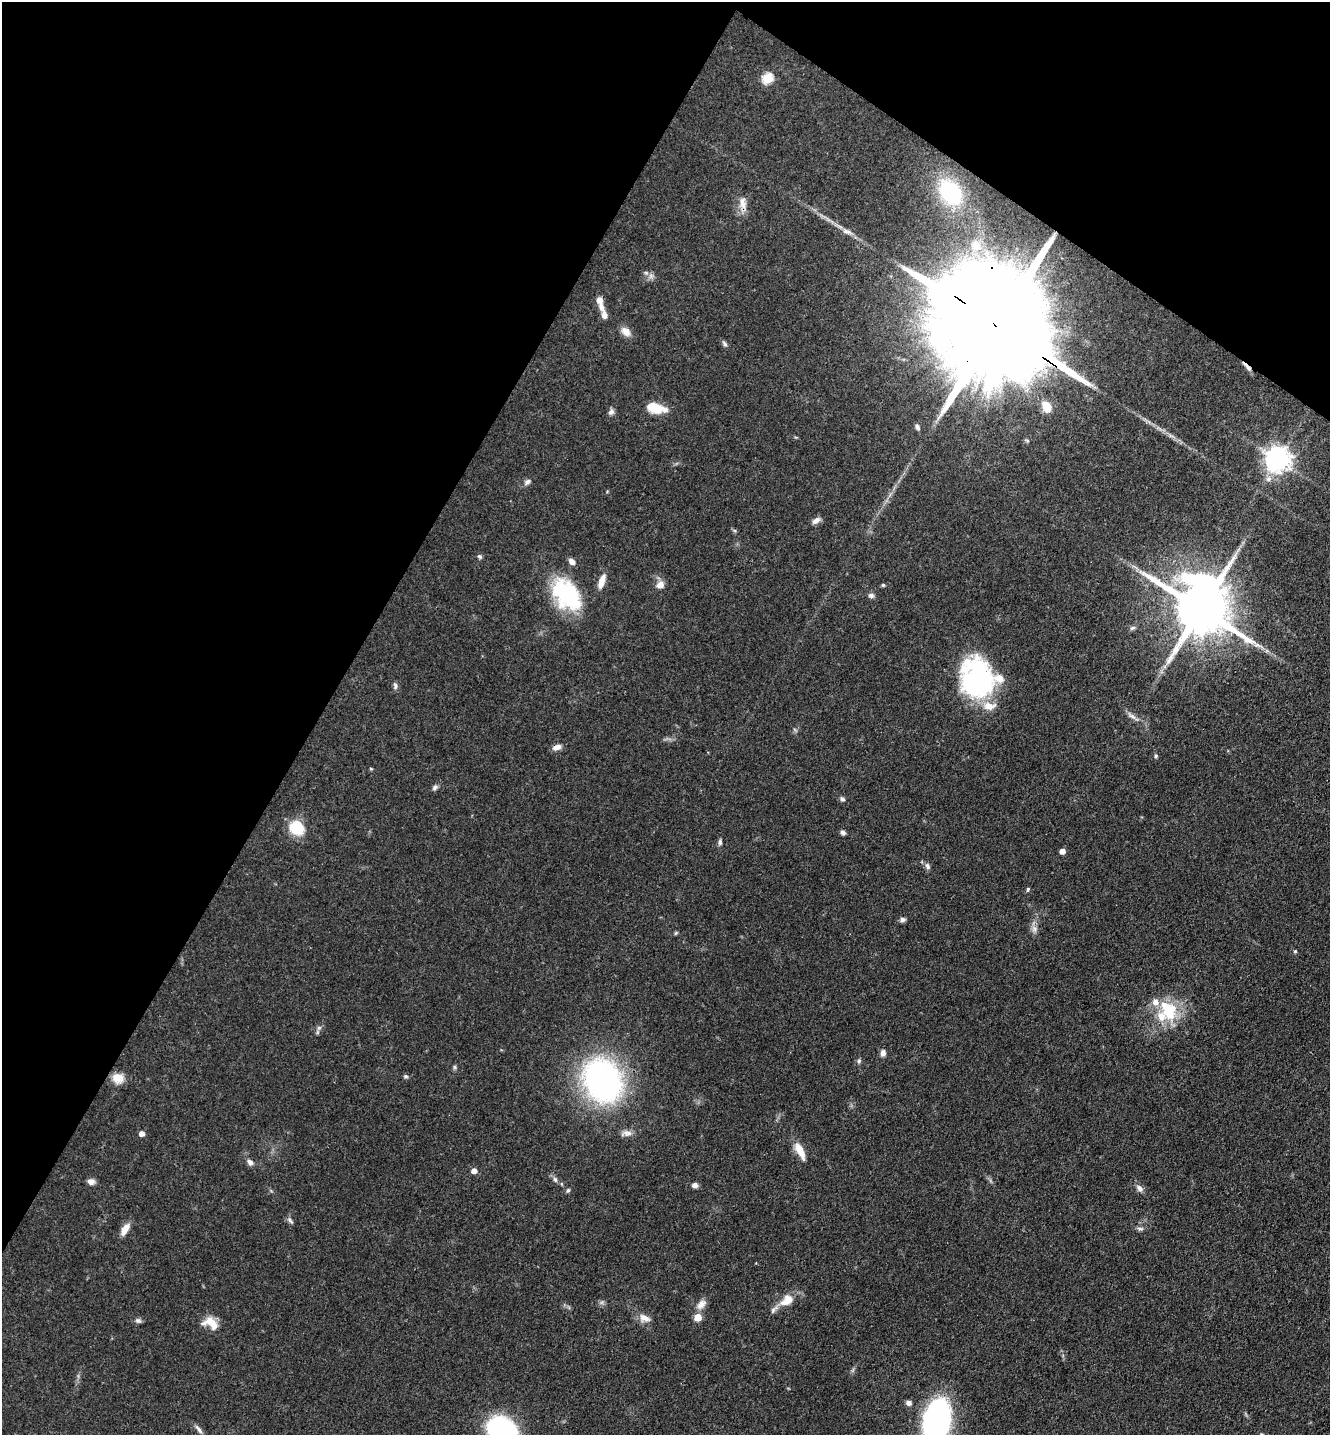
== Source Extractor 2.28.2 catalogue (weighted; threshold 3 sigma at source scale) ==
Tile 2 of 4 x 4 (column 2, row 1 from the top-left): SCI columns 1565-2892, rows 4391-5823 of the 5922 x 5914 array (HDU 1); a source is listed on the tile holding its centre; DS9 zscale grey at full resolution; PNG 1332 x 1437 px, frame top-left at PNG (2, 2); no overlay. Shown black and unused: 31% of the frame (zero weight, under 3 of 4 exposures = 9% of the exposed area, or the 3 px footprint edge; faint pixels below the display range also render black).
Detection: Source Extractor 2.28.2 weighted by HDU 2 'WHT'; one run over the whole footprint, this tile lists its part. Background 0.0683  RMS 0.0039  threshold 0.0176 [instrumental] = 3 sigma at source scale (4.5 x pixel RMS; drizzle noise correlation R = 1.50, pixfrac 1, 0.05/0.05 arcsec/px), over >= 5 px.
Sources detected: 88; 6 inside a brighter listed object's ellipse — not listed separately; the other 82 listed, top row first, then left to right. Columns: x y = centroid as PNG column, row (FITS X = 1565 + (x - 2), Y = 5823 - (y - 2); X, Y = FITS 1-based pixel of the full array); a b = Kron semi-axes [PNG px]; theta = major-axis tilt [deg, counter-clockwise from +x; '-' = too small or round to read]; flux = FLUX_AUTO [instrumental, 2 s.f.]
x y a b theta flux
768 78 6 5 - 27
950 192 28 19 -50 25
743 204 22 9 -84 3.9
847 231 17 8 -22 2.8
975 246 16 14 -65 6.4
651 276 7 7 - 1.4
599 300 8 6 -74 2.8
604 315 10 6 -80 2.2
1001 328 68 24 -35 24000
626 332 14 10 -41 3.1
725 344 8 5 -57 1
1247 367 15 4 -44 1.6
1046 406 14 10 -65 5.6
655 408 20 10 -14 9.7
611 412 9 7 67 1.4
917 427 7 5 -63 1.1
1277 459 8 8 - 410
1269 479 8 8 - 2
527 482 10 7 34 1.5
816 521 11 6 34 2
480 557 7 6 - 0.78
572 562 8 6 -43 2.3
602 581 19 8 70 3.9
660 585 10 8 36 3
883 585 5 4 - 0.55
566 594 42 27 -52 36
871 595 8 6 -11 1.2
1201 609 19 16 -52 2900
1132 628 8 5 17 0.95
1267 651 7 4 -18 0.88
977 678 42 33 -80 64
395 686 10 6 -78 1.1
1132 716 19 6 -33 2.3
557 747 11 6 16 2.3
1156 756 5 5 - 0.65
371 769 5 3 - 0.36
435 787 8 6 41 1.1
842 799 7 6 - 0.88
296 827 17 14 -35 13
843 833 6 5 - 1.1
720 842 7 5 -87 0.96
1062 851 5 4 - 3
927 866 9 6 -65 1.3
1028 889 6 4 82 0.53
902 920 6 5 - 1.4
1034 929 11 8 -84 2
676 933 5 4 - 0.51
1295 951 4 4 - 0.53
1168 1010 30 22 -66 18
319 1028 7 6 - 1.1
883 1053 8 6 -88 1.8
859 1061 7 6 - 0.85
454 1067 6 4 -89 0.67
406 1076 7 5 -1 0.7
118 1078 14 12 -3 5
602 1080 45 36 -64 110
142 1133 4 4 - 2.7
627 1133 15 8 7 2.4
800 1151 23 9 -63 5.6
250 1162 8 6 -50 1.8
474 1171 5 5 - 2.8
555 1179 8 5 -71 1.1
91 1181 8 7 - 2
562 1184 6 3 -71 0.47
695 1185 7 6 - 1.4
1139 1188 11 7 -49 1.8
568 1190 6 4 62 0.62
290 1221 11 5 -46 0.99
125 1229 15 7 57 4
1140 1229 9 6 -8 1.1
787 1300 20 12 35 6.2
602 1302 6 5 - 0.86
701 1304 14 9 45 3
698 1317 5 5 - 9
644 1318 16 10 -20 3.3
138 1321 8 6 -15 1.1
210 1323 20 12 -20 6.2
909 1403 6 6 - 1.6
937 1421 26 16 78 150
199 1429 15 5 -53 1.6
502 1431 21 17 -47 100
1262 1434 7 3 -8 0.5
Overlapping masked pixels (flux is a lower limit): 5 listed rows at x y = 743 204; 1001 328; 1247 367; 1201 609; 557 747
Isophote crosses this tile's border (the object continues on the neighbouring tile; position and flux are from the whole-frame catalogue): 3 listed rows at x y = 937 1421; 502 1431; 1262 1434